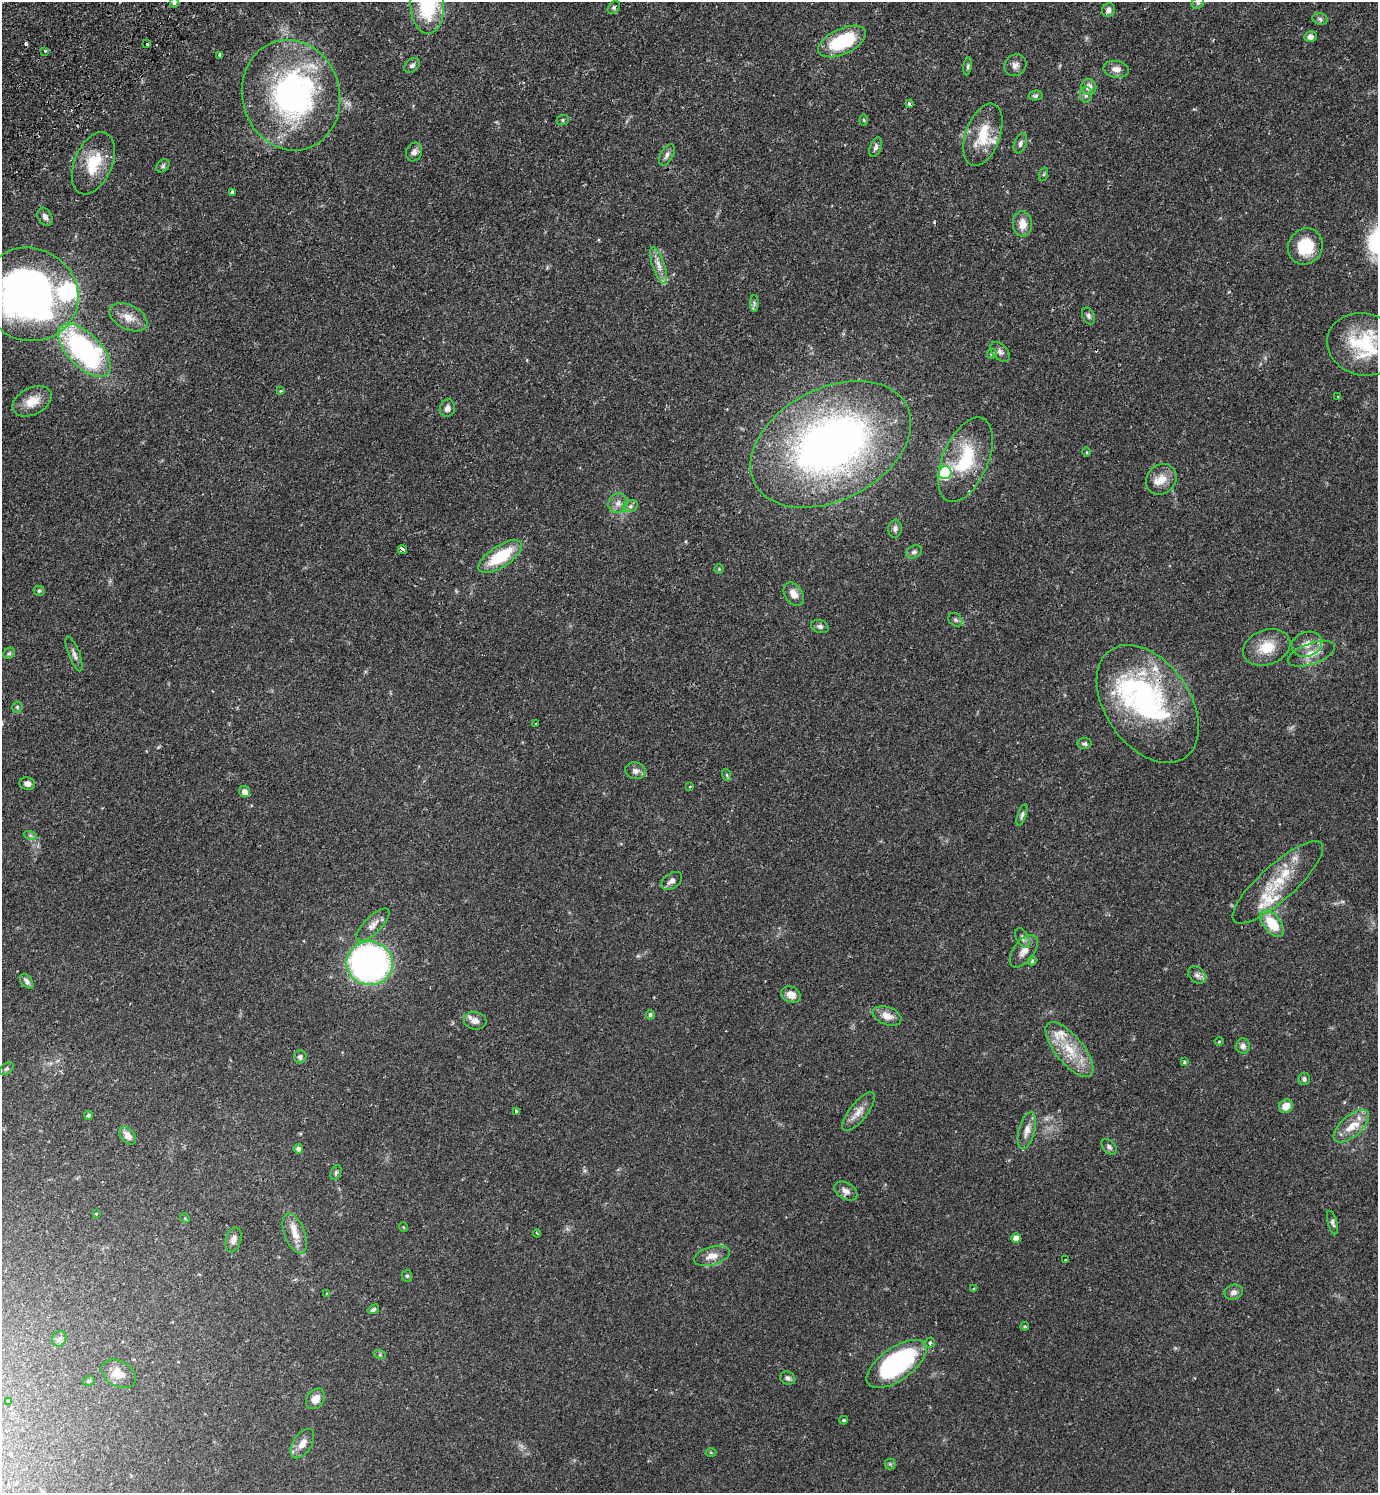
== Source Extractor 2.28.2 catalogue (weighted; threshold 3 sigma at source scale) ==
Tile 11 of 4 x 4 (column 3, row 3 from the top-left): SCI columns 2950-4325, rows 1538-3028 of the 6039 x 6055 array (HDU 1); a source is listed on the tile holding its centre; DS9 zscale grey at full resolution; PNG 1380 x 1495 px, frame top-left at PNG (2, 2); each listed source drawn as its Kron ellipse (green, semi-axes under 4 px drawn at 4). Shown black and unused: <1% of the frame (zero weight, under 2 of 3 exposures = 3% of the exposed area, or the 3 px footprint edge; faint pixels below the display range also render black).
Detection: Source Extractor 2.28.2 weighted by HDU 2 'WHT'; one run over the whole footprint, this tile lists its part. Background 0.0499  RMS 0.0044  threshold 0.02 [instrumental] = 3 sigma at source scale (4.5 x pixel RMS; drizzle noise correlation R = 1.50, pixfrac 1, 0.05/0.05 arcsec/px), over >= 5 px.
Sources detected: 155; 2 cosmic-ray / hot-pixel residue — neither listed nor drawn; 13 inside a brighter listed object's ellipse — not listed separately; the other 140 listed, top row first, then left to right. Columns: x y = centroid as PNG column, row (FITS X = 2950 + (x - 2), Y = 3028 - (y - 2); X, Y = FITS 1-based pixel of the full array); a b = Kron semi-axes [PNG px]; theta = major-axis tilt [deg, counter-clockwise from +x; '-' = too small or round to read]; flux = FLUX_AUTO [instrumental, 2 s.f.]
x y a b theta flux
174 3 5 4 - 0.71
1198 3 7 5 44 0.81
427 6 28 17 -87 30
614 8 7 5 49 0.83
1108 10 7 6 - 1.9
1320 19 8 6 -16 1.1
1311 37 6 5 - 2.1
842 41 26 12 25 25
147 44 4 3 - 3.8
45 51 3 3 - 1.7
220 55 4 3 - 1.8
412 65 9 6 39 1.3
1015 65 11 10 - 2.3
968 66 9 4 80 0.78
1116 69 13 8 -9 2.9
1089 87 8 7 - 3.2
291 95 56 49 -74 110
1086 95 8 6 89 1.1
1035 96 7 5 11 0.78
909 103 4 3 - 2.3
563 120 6 5 - 0.62
864 120 6 4 -88 0.44
983 135 32 17 71 14
1020 143 10 6 69 1.4
876 147 10 5 68 1.3
414 152 9 8 - 1.8
667 155 12 6 60 1.7
93 163 33 19 67 15
163 166 7 5 44 0.85
1044 174 7 4 71 0.69
232 192 4 3 - 1.7
45 217 9 7 -59 1.8
1022 224 13 9 -85 4.7
1305 246 18 17 - 14
659 265 19 6 -71 3.5
29 294 49 46 -26 220
754 303 8 4 -89 0.94
1089 316 9 6 -65 1.1
128 317 20 12 -27 5.5
1364 344 37 31 -12 26
84 350 33 16 -45 82
1000 352 12 7 -46 1.6
992 354 5 4 - 0.51
281 390 3 3 - 0.73
1337 397 3 2 - 0.34
32 401 21 13 27 7
447 408 9 7 68 2
831 444 85 56 27 230
1087 452 5 3 - 0.36
965 460 45 22 67 26
945 473 6 6 - 45
1161 479 16 14 49 5.4
618 503 10 9 - 2.7
630 506 7 6 - 1.2
895 529 9 6 83 1.3
402 549 5 3 - 2.9
914 552 8 6 27 1.2
500 557 25 10 33 20
719 569 5 4 - 0.46
39 591 5 5 - 0.62
794 594 13 8 -58 3.6
955 620 7 6 - 1
820 626 9 6 -18 1.3
1307 644 15 12 17 4.7
1267 647 24 17 20 9.8
9 653 6 5 - 0.73
74 654 18 5 -69 1.9
1311 654 25 10 19 6.2
1148 704 65 42 -55 77
17 707 6 5 - 0.64
536 724 3 3 - 0.62
1084 744 7 5 7 0.96
635 771 10 8 -11 1.9
727 775 6 4 -71 0.61
27 783 8 6 -8 2
690 786 3 3 - 0.44
245 792 5 5 - 2.7
1022 815 11 4 71 1
30 835 7 4 -19 0.83
672 881 12 7 35 1.9
1278 882 58 17 42 19
1272 923 15 8 -51 12
373 925 21 8 45 3.6
1023 938 11 6 -61 1.5
1024 951 19 10 53 4
1032 961 4 4 - 0.63
370 963 23 22 - 170
1197 975 10 7 -43 1.8
27 981 8 5 -50 1.3
791 995 10 7 -26 3.7
650 1015 5 4 - 0.82
887 1016 15 9 -20 4.2
475 1021 11 8 -15 3
1219 1042 4 3 - 0.34
1243 1046 7 7 - 1.7
1069 1050 34 14 -51 14
300 1057 6 6 - 1.3
1184 1062 3 3 - 0.75
7 1069 8 5 38 0.86
1304 1079 6 6 - 1.1
1286 1106 7 6 - 4.7
516 1111 3 3 - 0.93
859 1112 23 9 52 4.1
89 1115 4 4 - 1.2
1351 1126 22 10 41 7.1
1027 1130 19 8 75 3.8
128 1135 10 6 -51 3
1109 1147 9 6 -48 1.2
298 1149 4 4 - 1.4
336 1173 7 5 64 0.8
846 1191 12 8 -31 2.4
96 1214 4 3 - 0.38
185 1218 5 4 - 0.48
1332 1222 12 4 -74 1.1
403 1227 5 3 - 0.31
537 1233 4 3 - 0.52
295 1234 21 10 -69 5.5
1016 1238 5 5 - 4.3
233 1240 13 7 74 2.4
712 1256 18 9 15 4.3
1065 1260 3 3 - 0.65
407 1276 6 5 - 0.77
973 1288 3 3 - 0.53
1234 1292 9 7 22 1.9
327 1293 4 3 - 0.28
373 1309 6 4 32 1.1
1025 1326 4 4 - 0.47
59 1339 8 7 - 1.3
930 1343 5 4 - 0.87
380 1355 6 4 -19 0.62
896 1364 35 16 35 64
119 1374 18 12 -29 4.9
788 1378 8 6 -24 1.2
89 1381 6 4 22 0.65
315 1399 11 8 52 3.6
9 1401 3 3 - 0.55
844 1420 4 3 - 0.66
302 1444 16 9 57 3.7
711 1452 5 3 - 0.43
890 1464 5 5 - 0.57
Overlapping masked pixels (flux is a lower limit): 1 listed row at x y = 1148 704
Isophote crosses this tile's border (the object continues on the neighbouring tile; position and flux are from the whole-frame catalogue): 4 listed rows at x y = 174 3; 427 6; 29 294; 1364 344